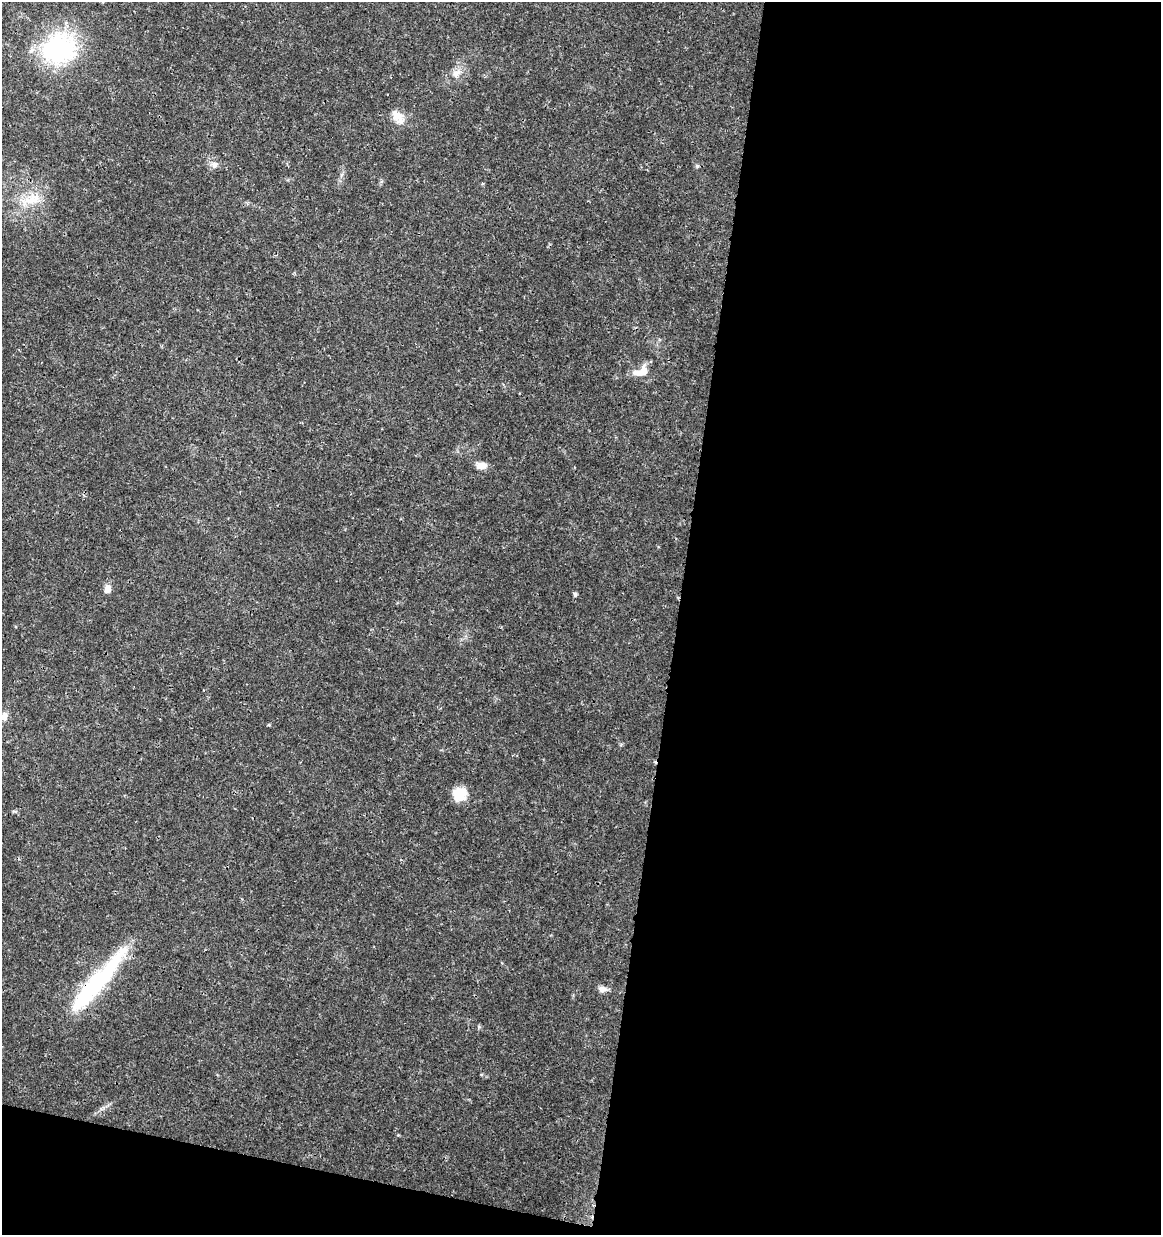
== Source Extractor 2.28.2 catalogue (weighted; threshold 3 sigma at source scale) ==
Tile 16 of 4 x 4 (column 4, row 4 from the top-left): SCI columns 3704-4862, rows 12-1244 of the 5148 x 4947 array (HDU 1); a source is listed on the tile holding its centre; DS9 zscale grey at full resolution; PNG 1163 x 1237 px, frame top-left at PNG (2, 2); no overlay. Shown black and unused: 45% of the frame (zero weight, under 3 of 4 exposures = <1% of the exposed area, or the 3 px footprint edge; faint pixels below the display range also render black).
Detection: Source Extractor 2.28.2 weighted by HDU 2 'WHT'; one run over the whole footprint, this tile lists its part. Background 0.0192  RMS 0.0018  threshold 0.00796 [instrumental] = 3 sigma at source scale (4.5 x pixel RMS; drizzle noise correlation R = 1.50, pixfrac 1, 0.0396/0.0396 arcsec/px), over >= 5 px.
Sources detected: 16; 1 inside a brighter object's white glare — not listed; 1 inside a brighter listed object's ellipse — not listed separately; the other 14 listed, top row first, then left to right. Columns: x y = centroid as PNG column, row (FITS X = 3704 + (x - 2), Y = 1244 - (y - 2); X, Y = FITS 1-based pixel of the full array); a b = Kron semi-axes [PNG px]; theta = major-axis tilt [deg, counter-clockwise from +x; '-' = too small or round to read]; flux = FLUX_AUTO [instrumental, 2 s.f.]
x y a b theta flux
59 48 42 36 22 23
456 73 13 9 35 1.4
399 116 21 13 -89 2.2
214 165 9 8 - 0.9
697 166 5 5 - 0.31
31 200 33 13 22 4.4
643 372 14 9 72 1.8
482 466 12 8 7 1.5
107 589 10 7 74 1.2
575 594 4 4 - 0.45
4 716 10 7 73 1
460 794 15 14 - 3.2
97 983 96 18 51 19
603 989 11 7 -6 0.92
Overlapping masked pixels (flux is a lower limit): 2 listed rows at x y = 59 48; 97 983